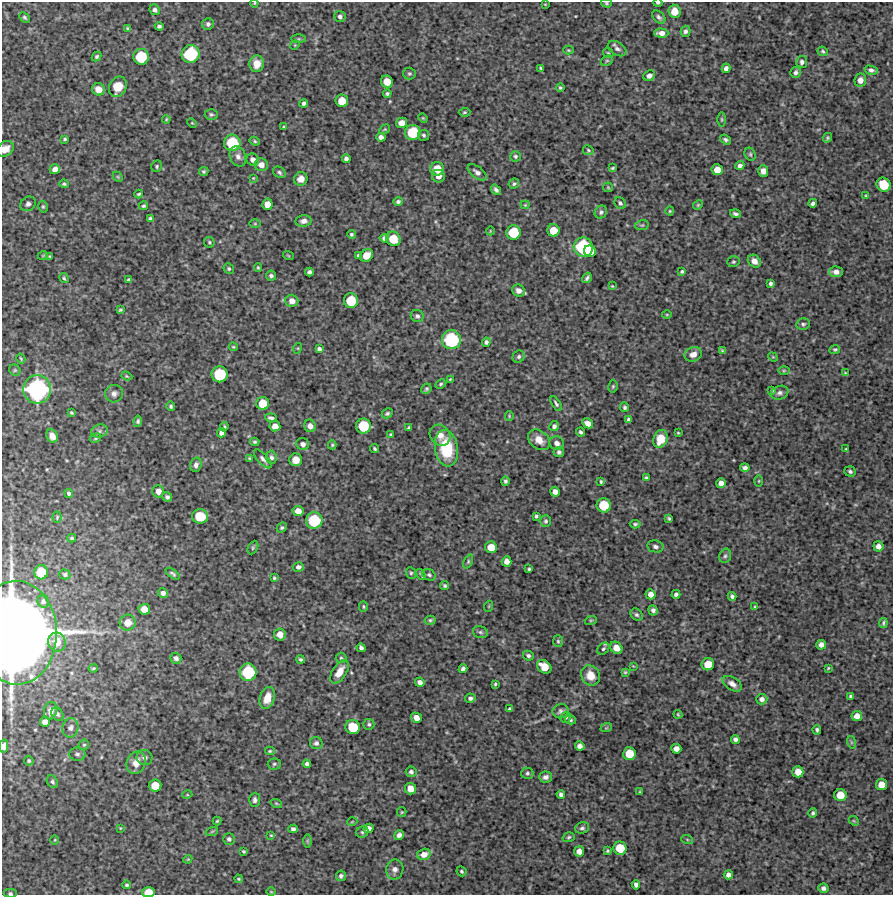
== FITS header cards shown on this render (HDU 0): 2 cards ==
NAXIS1  =                  891 /Length X axis
NAXIS2  =                  893 /Length Y axis

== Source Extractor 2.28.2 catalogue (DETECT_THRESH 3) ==
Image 891 x 893 px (HDU 0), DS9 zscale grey, 1 PNG px = 1 image px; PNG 895 x 897 px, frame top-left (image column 1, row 893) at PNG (2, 2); each listed source drawn as its Kron ellipse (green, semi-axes under 4 px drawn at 4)
Background 4590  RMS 210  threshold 641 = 3 sigma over >= 5 px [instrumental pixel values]
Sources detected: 363; all 363 listed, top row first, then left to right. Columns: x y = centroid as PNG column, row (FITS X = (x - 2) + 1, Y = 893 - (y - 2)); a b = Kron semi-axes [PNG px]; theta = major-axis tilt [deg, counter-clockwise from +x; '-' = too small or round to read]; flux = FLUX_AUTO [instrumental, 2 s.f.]
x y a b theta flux
254 3 4 4 - 1.3e+04
606 3 5 4 - 2.0e+04
658 3 4 3 - 2.3e+04
545 4 3 2 - 1.0e+04
155 10 5 5 - 4.5e+04
674 11 6 6 - 1.6e+05
24 17 6 4 -44 2.5e+04
340 17 5 5 - 4.3e+04
659 17 7 5 -45 3.8e+04
208 24 6 5 - 3.5e+04
159 26 4 3 - 2.9e+04
128 28 4 3 - 1.8e+04
685 31 5 4 - 3.5e+04
661 33 7 4 -2 7.9e+04
299 39 7 4 0 1.9e+04
295 45 5 4 - 1.3e+04
617 49 10 6 -32 5.6e+04
568 50 5 4 - 1.7e+04
823 51 5 4 - 2.2e+04
608 53 6 4 -44 2.0e+04
190 54 9 8 - 7.8e+05
97 57 5 4 - 2.4e+04
141 57 8 7 - 5.4e+05
607 61 6 4 28 2.2e+04
802 62 6 5 - 3.8e+04
257 64 8 7 - 1.6e+05
541 68 3 3 - 1.9e+04
726 68 5 4 - 5.3e+04
871 70 6 4 -12 3.8e+04
796 72 5 5 - 3.8e+04
409 74 6 6 - 2.7e+04
649 76 6 5 - 5.4e+04
860 80 6 6 - 7.7e+04
387 82 6 5 - 1.7e+05
118 87 10 8 66 2.3e+05
560 88 4 4 - 2.2e+04
98 89 6 6 - 1.2e+05
387 94 4 4 - 2.7e+04
342 101 6 6 - 2.1e+05
304 103 4 4 - 3.4e+04
464 112 6 4 2 2.0e+04
211 114 6 5 - 2.8e+04
423 118 5 4 - 1.5e+04
166 119 4 3 - 1.5e+04
722 119 7 3 -90 1.9e+04
192 123 5 3 - 1.3e+04
402 123 6 5 - 1.2e+05
284 127 4 3 - 1.7e+04
385 129 5 3 - 1.4e+04
413 132 7 7 - 5.1e+05
424 135 5 5 - 2.7e+04
381 137 4 4 - 5.9e+04
827 138 5 4 - 2.2e+04
65 139 4 3 - 1.9e+04
726 140 6 4 -35 3.0e+04
255 141 5 4 - 1.9e+04
232 143 8 8 - 5.9e+05
5 149 9 7 33 1.1e+05
588 150 5 5 - 2.1e+04
750 154 7 5 -64 2.5e+04
515 156 5 5 - 2.5e+04
238 157 10 8 -66 6.9e+04
346 159 4 4 - 4.4e+04
253 160 6 5 - 6.8e+04
261 165 7 6 - 1.0e+05
157 166 6 5 - 2.4e+04
740 166 5 4 - 4.1e+04
612 168 4 3 - 2.0e+04
55 169 5 5 - 9.2e+04
437 169 7 7 - 2.3e+05
717 170 5 5 - 1.5e+05
204 171 5 4 - 2.1e+04
763 171 6 5 - 7.6e+04
279 172 7 5 -36 3.2e+04
477 172 11 5 -37 5.7e+04
438 176 6 6 - 9.2e+04
118 177 6 4 -45 1.5e+04
253 178 3 3 - 1.2e+04
301 179 7 6 - 1.1e+05
64 184 4 4 - 2.1e+04
514 184 5 5 - 2.5e+04
884 185 7 6 - 3.7e+05
608 187 5 4 - 1.6e+04
496 190 6 3 -52 3.7e+04
139 194 4 3 - 2.1e+04
866 196 4 3 - 1.6e+04
398 201 5 4 - 3.2e+04
620 203 6 5 - 3.3e+04
813 203 4 4 - 3.8e+04
28 204 8 7 - 4.6e+04
267 204 5 5 - 1.3e+05
525 205 4 4 - 1.5e+04
698 205 5 4 - 1.8e+04
143 206 5 4 - 2.2e+04
43 207 6 4 -75 2.1e+04
670 211 4 4 - 1.6e+04
601 212 7 6 - 3.7e+04
735 214 5 3 - 3.4e+04
150 219 4 3 - 2.7e+04
303 221 8 5 6 6.5e+04
255 224 6 4 0 1.8e+04
642 225 7 5 11 2.3e+04
553 230 6 6 - 2.1e+05
490 231 4 3 - 1.0e+04
514 232 7 7 - 4.2e+05
351 234 4 4 - 2.5e+04
384 238 5 4 - 5.1e+04
393 239 7 7 - 3.0e+05
209 242 5 5 - 2.1e+04
583 247 10 9 - 1.0e+06
590 251 6 5 - 2.3e+05
43 255 5 3 - 1.2e+04
288 255 5 3 - 1.2e+04
367 255 7 5 41 1.9e+05
50 256 3 3 - 1.8e+04
358 256 4 3 - 2.8e+04
754 261 7 6 - 8.7e+04
733 262 6 5 - 2.3e+04
258 267 4 3 - 1.7e+04
229 269 5 5 - 2.3e+04
682 271 3 3 - 2.1e+04
309 272 4 4 - 3.8e+04
836 272 7 5 -2 7.5e+04
271 276 5 5 - 3.5e+04
64 278 5 4 - 1.9e+04
587 278 5 3 - 3.0e+04
129 280 4 4 - 3.2e+04
770 283 4 3 - 3.1e+04
612 286 3 3 - 1.2e+04
518 290 6 6 - 6.5e+04
292 301 6 6 - 9.7e+04
351 301 7 7 - 4.0e+05
120 310 4 3 - 1.7e+04
667 315 5 3 - 1.4e+04
417 316 6 6 - 3.6e+04
803 324 7 5 14 3.1e+04
451 340 9 9 - 9.2e+05
486 342 4 4 - 3.7e+04
233 347 4 4 - 1.5e+04
298 348 5 3 - 1.3e+04
319 349 4 4 - 3.6e+04
835 349 5 4 - 2.1e+04
722 351 4 3 - 1.9e+04
693 354 9 7 18 1.0e+05
519 357 6 5 - 3.2e+04
773 357 5 4 - 1.4e+04
21 359 5 3 - 1.5e+04
15 370 6 5 - 2.3e+04
784 371 6 4 1 1.7e+04
845 373 3 2 - 1.0e+04
220 374 8 8 - 6.0e+05
127 376 6 4 -22 1.7e+04
450 379 3 2 - 1.2e+04
441 384 6 4 28 2.4e+04
613 386 6 5 - 2.1e+04
37 389 14 14 - 2.0e+06
426 389 5 5 - 2.3e+04
772 390 4 3 - 2.0e+04
780 393 9 6 22 5.0e+04
114 394 9 9 - 6.5e+04
263 403 6 6 - 2.6e+05
556 404 8 4 -57 3.1e+04
171 406 5 4 - 2.6e+04
625 407 5 4 - 2.6e+04
72 413 4 3 - 1.9e+04
387 413 6 4 29 2.5e+04
509 416 5 4 - 1.5e+04
271 418 6 3 -8 3.3e+04
629 419 4 3 - 3.2e+04
138 421 5 4 - 2.9e+04
588 423 6 4 -29 9.1e+04
275 426 5 5 - 9.7e+04
310 426 6 5 - 7.3e+04
363 426 7 7 - 4.6e+05
554 426 5 4 - 3.9e+04
224 427 5 3 - 2.0e+04
408 428 4 3 - 2.1e+04
99 431 8 6 16 4.6e+04
581 432 4 3 - 3.0e+04
221 433 5 4 - 6.3e+04
678 433 3 2 - 1.3e+04
391 434 3 3 - 1.7e+04
440 435 11 9 -46 1.2e+05
52 436 7 5 -63 9.7e+04
96 438 6 4 28 2.1e+04
660 439 9 7 71 1.9e+05
539 440 12 9 -40 1.6e+05
255 442 4 3 - 2.3e+04
557 443 7 6 - 6.5e+04
303 444 6 6 - 4.8e+04
332 445 4 3 - 1.9e+04
446 448 18 11 -81 6.8e+05
375 449 4 3 - 2.3e+04
846 449 3 2 - 1.2e+04
559 452 5 5 - 3.0e+04
271 457 7 5 -83 3.7e+04
249 458 4 3 - 1.8e+04
263 459 12 5 -48 5.1e+04
296 460 6 6 - 1.2e+05
196 465 7 5 75 4.8e+04
745 468 5 4 - 4.5e+04
850 471 6 5 - 3.4e+04
646 478 3 3 - 2.2e+04
505 481 5 4 - 3.0e+04
759 481 5 3 - 1.5e+04
601 482 4 3 - 2.1e+04
721 483 5 5 - 7.5e+04
158 491 6 6 - 8.6e+04
555 492 5 5 - 8.3e+04
69 493 4 4 - 3.1e+04
167 497 5 4 - 3.6e+04
604 505 7 7 - 4.0e+05
298 511 5 5 - 1.1e+05
200 516 8 7 - 3.3e+05
536 516 3 3 - 2.4e+04
57 517 5 4 - 1.7e+04
669 518 4 3 - 2.1e+04
314 520 8 8 - 6.1e+05
546 521 6 5 - 2.9e+04
635 524 5 4 - 2.5e+04
282 528 5 4 - 2.3e+04
72 538 4 3 - 2.3e+04
655 546 8 6 -11 4.5e+04
878 546 5 5 - 7.4e+04
491 547 6 6 - 1.9e+05
253 548 7 4 63 2.4e+04
725 556 7 5 73 3.2e+04
507 561 5 5 - 8.5e+04
468 562 7 4 65 2.4e+04
298 567 5 4 - 4.5e+04
529 569 3 3 - 2.1e+04
41 572 7 7 - 3.5e+05
411 573 6 5 - 2.3e+04
65 574 6 5 - 2.8e+04
173 574 8 4 -37 2.9e+04
421 574 6 2 -58 1.7e+04
429 575 7 5 -28 2.8e+04
274 578 3 3 - 2.0e+04
445 586 4 3 - 2.6e+04
163 593 5 5 - 5.3e+04
650 594 5 5 - 8.4e+04
676 594 4 4 - 3.7e+04
732 596 4 4 - 3.4e+04
43 601 6 5 - 3.5e+04
489 606 5 3 - 1.5e+04
363 607 5 4 - 1.9e+04
755 607 4 3 - 1.5e+04
144 609 6 5 - 1.4e+05
653 610 5 4 - 4.3e+04
636 615 7 5 -42 3.1e+04
430 620 5 4 - 2.3e+04
591 620 6 4 18 1.7e+04
128 623 8 8 - 1.6e+05
883 623 5 3 - 2.2e+04
480 632 8 5 -16 3.3e+04
17 633 52 40 -88 1.5e+07
280 634 6 6 - 1.2e+05
558 641 6 5 - 2.2e+04
57 642 9 8 - 1.7e+05
821 645 5 5 - 7.3e+04
361 648 4 3 - 3.8e+04
616 648 7 5 -48 1.3e+05
603 649 7 5 44 3.3e+04
528 656 5 4 - 3.1e+04
176 658 5 5 - 4.3e+04
341 658 5 5 - 2.3e+04
301 659 4 3 - 2.7e+04
708 664 6 6 - 2.1e+05
633 666 4 4 - 1.1e+04
544 667 8 6 -39 2.1e+05
93 668 4 3 - 1.6e+04
828 668 3 2 - 1.3e+04
463 669 4 4 - 4.2e+04
248 672 9 8 - 6.9e+05
339 672 13 7 57 1.7e+05
625 672 4 4 - 1.8e+04
590 675 10 9 - 1.8e+05
420 682 5 4 - 5.6e+04
495 684 3 3 - 1.8e+04
732 684 11 6 -33 7.5e+04
851 696 3 3 - 2.5e+04
267 698 11 7 74 2.2e+05
470 698 5 4 - 3.9e+04
762 699 6 5 - 5.6e+04
509 709 4 3 - 2.5e+04
51 711 9 6 75 8.3e+04
561 711 8 7 - 4.4e+04
57 714 7 5 -57 3.6e+04
678 714 4 3 - 1.7e+04
857 716 5 5 - 9.6e+04
566 717 6 5 - 2.4e+04
416 718 5 5 - 9.4e+04
571 720 5 4 - 2.2e+04
45 722 5 4 - 8.3e+04
369 724 5 5 - 2.7e+04
353 727 7 7 - 4.0e+05
70 728 10 8 79 6.2e+04
606 728 6 3 18 1.5e+04
817 730 5 4 - 2.9e+04
735 739 4 4 - 4.5e+04
851 742 6 4 -72 2.0e+04
316 743 6 6 - 4.1e+04
84 745 5 4 - 2.3e+04
4 746 6 4 80 5.6e+04
580 746 5 4 - 6.7e+04
676 749 5 5 - 8.9e+04
270 751 5 4 - 1.7e+04
77 754 8 6 -6 3.7e+04
629 754 6 6 - 2.7e+05
145 758 8 7 - 5.5e+04
29 761 5 4 - 2.1e+04
136 763 11 9 67 1.7e+05
274 764 6 5 - 2.8e+04
307 764 4 4 - 3.8e+04
411 772 5 5 - 3.8e+04
798 772 6 5 - 1.4e+05
527 773 6 5 - 2.9e+04
546 777 6 5 - 5.0e+04
52 782 7 5 -58 3.1e+04
881 785 5 5 - 1.4e+05
155 786 6 6 - 2.2e+05
410 789 6 5 - 1.4e+05
640 792 4 3 - 1.5e+04
561 794 4 4 - 4.2e+04
187 795 5 3 - 1.2e+04
840 795 6 6 - 2.2e+05
255 800 7 5 87 4.1e+04
276 803 6 4 -18 1.7e+04
402 812 5 4 - 1.6e+04
813 813 5 3 - 2.9e+04
217 821 4 4 - 1.7e+04
854 821 5 4 - 1.7e+04
352 822 5 3 - 1.2e+04
120 828 3 3 - 1.2e+04
368 828 5 4 - 7.0e+04
582 828 7 5 17 3.5e+04
293 829 5 3 - 3.7e+04
212 831 6 4 20 1.9e+04
362 832 6 5 - 2.7e+04
271 835 3 3 - 1.4e+04
399 835 5 4 - 5.2e+04
569 837 6 4 18 2.3e+04
229 839 6 5 - 3.3e+04
687 839 6 4 -20 1.6e+04
55 840 5 3 - 1.3e+04
307 841 6 4 -90 2.0e+04
620 848 7 6 - 2.9e+05
243 851 4 3 - 1.9e+04
579 851 5 5 - 9.1e+04
607 851 4 3 - 1.7e+04
424 854 7 5 16 1.0e+05
188 859 4 3 - 1.3e+04
395 869 10 8 80 7.6e+04
461 871 5 4 - 2.3e+04
728 875 4 4 - 5.9e+04
341 876 5 5 - 3.9e+04
238 879 4 3 - 1.7e+04
127 885 4 4 - 2.5e+04
636 885 5 4 - 4.9e+04
823 888 5 4 - 4.6e+04
148 892 6 5 - 2.0e+05
271 892 5 3 - 1.2e+04
10 893 6 4 0 2.5e+04
At the frame edge (FLAGS 8, measured only in part): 8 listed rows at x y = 254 3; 606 3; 658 3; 5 149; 17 633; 4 746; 148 892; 10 893